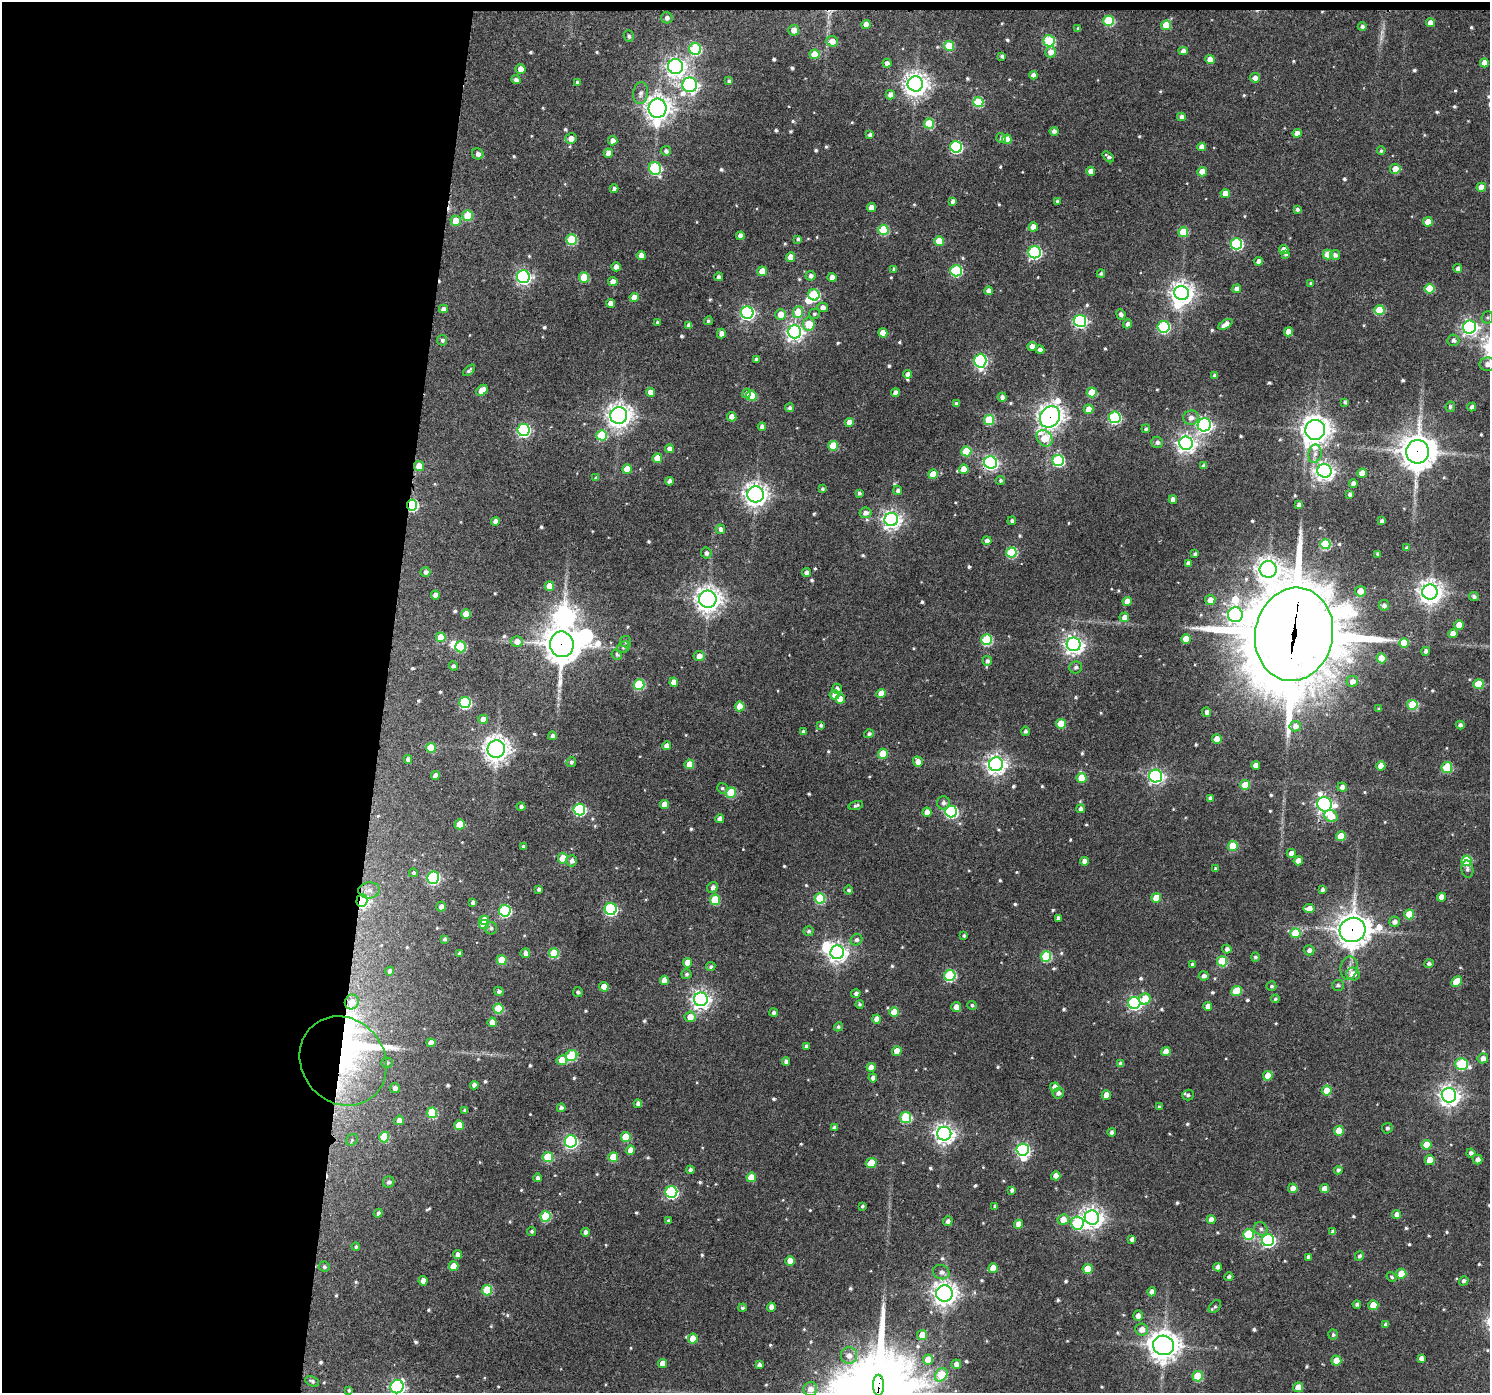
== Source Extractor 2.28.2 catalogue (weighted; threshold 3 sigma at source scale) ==
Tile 1 of 3 x 3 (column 1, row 1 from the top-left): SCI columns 1-1488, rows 2893-4283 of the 4472 x 4494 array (HDU 1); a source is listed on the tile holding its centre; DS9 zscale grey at full resolution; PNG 1492 x 1395 px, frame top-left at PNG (2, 2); each listed source drawn as its Kron ellipse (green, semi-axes under 4 px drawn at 4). Shown black and unused: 26% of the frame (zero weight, under 3 of 4 exposures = <1% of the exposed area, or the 3 px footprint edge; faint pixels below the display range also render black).
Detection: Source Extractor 2.28.2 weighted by HDU 2 'WHT'; one run over the whole footprint, this tile lists its part. Background 0.08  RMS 0.0069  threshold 0.0309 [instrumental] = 3 sigma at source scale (4.5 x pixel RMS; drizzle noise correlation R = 1.50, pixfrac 1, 0.05/0.05 arcsec/px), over >= 5 px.
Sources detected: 699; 2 too faint to see at this stretch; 8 inside a brighter object's white glare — neither listed nor drawn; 1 inside a brighter listed object's ellipse — not listed separately; of the other 688, all 500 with FLUX_AUTO >= 1.24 (the completeness limit of this list) listed and drawn (188 fainter detections not listed), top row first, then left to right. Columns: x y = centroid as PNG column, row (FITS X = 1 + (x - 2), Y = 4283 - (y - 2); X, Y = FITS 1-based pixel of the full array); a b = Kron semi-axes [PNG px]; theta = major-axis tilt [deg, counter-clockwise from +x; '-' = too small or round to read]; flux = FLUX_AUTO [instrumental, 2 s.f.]
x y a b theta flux
667 18 6 5 - 2.5
1109 21 5 5 - 41
1430 23 4 4 - 5
866 24 4 4 - 5.9
1166 25 5 5 - 16
1362 26 4 4 - 1.8
1078 29 4 4 - 1.3
794 30 5 5 - 6
629 36 6 5 - 1.4
832 41 6 5 - 6.8
1049 41 6 5 - 55
949 46 5 5 - 26
695 49 6 6 - 60
1183 51 4 4 - 3.5
1051 52 5 5 - 5.1
815 54 5 5 - 13
1002 56 4 3 - 1.7
1210 59 4 4 - 9.6
887 63 4 4 - 2.6
1484 63 4 4 - 6.4
676 66 7 7 - 350
521 69 5 5 - 5.5
1033 75 4 4 - 3.5
1255 78 5 5 - 4.1
516 80 5 4 - 2.1
729 81 4 4 - 1.7
577 82 4 3 - 1.8
915 84 8 7 - 640
690 85 7 7 - 240
641 93 11 7 83 3.2
890 95 5 4 - 4.7
978 102 5 5 - 35
657 108 9 9 - 620
1181 117 4 4 - 3.7
929 124 5 5 - 30
1054 131 4 4 - 2.6
1297 133 4 4 - 5.4
870 135 4 4 - 2.6
571 138 5 5 - 6.1
1001 138 5 4 - 1.6
1007 139 5 5 - 9.9
613 141 4 4 - 4.5
956 147 6 5 - 89
1202 147 4 4 - 4.6
666 151 5 5 - 2
1381 151 4 4 - 1.4
608 153 4 4 - 4.9
478 154 6 5 - 3.2
1108 157 7 4 -39 2
655 168 7 6 - 67
1395 169 5 5 - 8.6
1091 171 4 4 - 5.3
1202 172 5 4 - 11
1481 187 5 4 - 10
614 189 4 4 - 2.1
1225 194 4 4 - 8.5
953 201 4 4 - 2.4
1057 201 4 3 - 1.4
871 208 4 4 - 6
1297 209 4 4 - 1.7
468 216 5 5 - 23
456 221 5 5 - 14
1428 222 5 4 - 10
1033 227 4 4 - 6.4
883 230 5 5 - 36
1183 232 5 5 - 20
740 236 4 4 - 4.2
798 239 4 3 - 1.4
571 240 5 5 - 40
939 241 5 5 - 15
1236 244 6 5 - 81
1284 250 5 4 - 5.9
1035 252 6 6 - 110
1286 254 4 3 - 1.3
641 255 4 4 - 5.3
1328 255 5 5 - 18
1335 255 5 5 - 2.3
791 257 4 4 - 7.7
1259 261 4 4 - 3.3
616 267 4 4 - 4.9
1458 268 4 4 - 3.1
894 269 4 4 - 2.1
762 271 5 5 - 11
956 271 5 5 - 62
1101 273 4 4 - 1.5
810 276 5 5 - 2.5
523 277 6 6 - 180
584 277 5 5 - 23
719 277 4 4 - 2.3
832 277 4 4 - 5.5
613 282 4 4 - 6.1
1311 283 3 3 - 1.4
1236 289 5 4 - 4.1
1429 289 5 5 - 19
989 291 4 4 - 4.6
1182 293 7 7 - 550
814 295 6 5 - 56
634 298 4 4 - 8.3
610 303 4 4 - 5.6
822 307 5 5 - 3.6
443 309 4 4 - 3.4
1379 310 5 5 - 25
798 312 6 5 - 21
747 313 6 6 - 150
781 314 5 5 - 8.2
814 314 5 5 - 1.4
1121 314 5 4 - 2.1
1487 317 6 5 - 1.2
708 321 4 4 - 1.4
1080 321 6 6 - 120
657 322 4 4 - 1.3
809 324 6 6 - 15
1127 324 4 4 - 2.4
1225 324 8 4 30 5.7
689 325 4 4 - 2.9
1164 327 6 5 - 82
1470 327 6 6 - 220
794 332 6 6 - 290
1288 332 4 4 - 7.4
721 333 5 4 - 4.4
883 333 5 4 - 8.1
442 340 5 5 - 2
1453 340 6 5 - 2.4
1032 346 4 4 - 4.3
1040 350 4 4 - 3.4
756 359 3 3 - 1.5
980 361 7 6 - 130
1487 364 8 7 - 4
469 370 7 4 42 1.8
908 374 4 4 - 4.2
1215 375 4 4 - 2
482 390 6 5 - 9.1
650 392 4 4 - 6.5
1092 392 5 5 - 20
747 393 5 4 - 3
895 393 4 4 - 3.6
751 396 5 5 - 22
1002 397 4 4 - 2.5
1345 402 4 4 - 1.6
956 404 4 3 - 1.5
1450 407 5 4 - 1.4
1472 407 4 4 - 2.8
790 408 4 4 - 1.7
1088 409 5 4 - 7.7
619 415 8 8 - 570
732 417 4 4 - 7.3
1050 417 11 9 57 500
1115 417 6 6 - 75
1191 418 7 7 - 4.1
989 420 5 5 - 30
849 423 4 4 - 7.6
1204 425 6 6 - 200
762 427 4 4 - 3.3
1146 429 4 4 - 1.4
523 430 6 6 - 120
1315 430 10 9 - 720
602 435 5 5 - 33
1045 438 9 7 -48 21
1157 442 6 5 - 2
1186 443 7 6 - 330
833 446 5 5 - 23
669 449 4 4 - 3.7
966 451 5 5 - 29
1418 452 11 11 - 1300
1315 454 9 6 79 3.9
657 458 5 5 - 12
1058 460 6 5 - 71
991 463 6 6 - 160
419 466 5 5 - 9.7
1204 466 4 4 - 2.9
627 469 5 4 - 10
964 469 5 4 - 8.6
1324 471 7 7 - 320
1362 473 4 4 - 8.7
933 474 5 5 - 15
596 478 4 4 - 1.9
1000 480 4 4 - 1.3
670 481 4 4 - 3.4
1353 484 4 4 - 4.2
822 489 4 4 - 1.4
898 490 4 4 - 2.2
859 493 3 3 - 1.4
756 494 8 8 - 500
1350 494 4 4 - 2.1
1173 499 4 4 - 4.1
412 505 6 5 - 73
1299 505 4 4 - 3.4
865 513 6 5 - 3.4
891 520 7 6 - 330
495 521 4 4 - 4
1012 521 4 4 - 1.7
1382 521 4 4 - 2.3
720 529 5 4 - 2.9
987 541 4 4 - 3
1325 544 5 5 - 46
1407 548 4 4 - 1.7
1011 552 5 5 - 49
706 553 6 5 - 2.2
1195 554 4 3 - 1.8
1378 554 4 3 - 1.8
1188 563 4 4 - 2.4
1268 569 8 8 - 490
425 572 5 5 - 2.6
807 572 4 4 - 3.3
549 586 5 5 - 7.3
1360 591 5 5 - 7.4
1430 592 7 7 - 620
435 595 4 4 - 5.6
1474 597 5 4 - 1.9
708 599 9 8 - 590
1210 600 5 5 - 5.8
1127 601 4 4 - 8.7
1384 605 5 5 - 2.9
466 614 4 4 - 8
1235 615 7 7 - 190
1124 617 5 4 - 4.4
1459 625 5 4 - 11
1294 634 47 39 80 9300
1453 634 4 4 - 5.4
441 637 5 5 - 15
1186 639 4 4 - 8.7
987 640 5 5 - 49
517 641 6 5 - 4.4
626 642 5 5 - 1.6
1404 643 5 5 - 13
562 644 13 12 - 1400
1074 644 7 7 - 350
461 647 5 5 - 33
623 647 6 5 - 1.3
1426 651 4 4 - 2.7
617 654 5 5 - 1.6
699 656 5 5 - 4.3
1382 658 5 5 - 20
987 661 5 4 - 2.2
453 666 4 4 - 1.8
1076 667 6 6 - 2.2
1352 681 6 5 - 4.6
674 682 4 4 - 6.1
639 684 5 5 - 41
1478 684 5 5 - 23
837 689 5 5 - 2.3
881 693 5 4 - 8.4
835 695 5 5 - 5.1
840 699 5 4 - 9.1
465 702 6 5 - 73
1412 705 5 5 - 37
740 706 5 5 - 15
1379 709 3 3 - 1.4
1207 712 5 4 - 2.2
483 719 5 4 - 6.8
1061 724 5 5 - 19
821 725 4 3 - 1.4
1460 725 4 4 - 2.3
1295 726 6 5 - 3.7
1025 731 4 4 - 1.9
803 732 4 4 - 2.1
869 734 5 4 - 1.5
552 736 4 4 - 2.3
1217 739 5 4 - 7.6
667 746 4 4 - 4
431 748 5 5 - 21
496 749 9 8 - 600
883 754 5 5 - 16
408 759 4 4 - 2.7
571 762 5 4 - 1.8
918 762 5 5 - 5.1
689 764 5 4 - 11
996 764 7 7 - 390
1256 765 4 4 - 5.6
1381 766 4 4 - 8.1
1447 767 6 5 - 31
435 775 4 4 - 4.5
1156 776 6 6 - 180
1081 778 5 5 - 17
1245 785 5 5 - 20
1342 787 5 4 - 3.4
722 788 5 5 - 1.4
731 793 5 5 - 29
1210 798 4 4 - 2.4
943 803 6 6 - 2.6
1324 804 7 7 - 250
664 805 4 4 - 9.9
856 805 7 4 15 1.7
521 807 4 4 - 1.9
1081 809 4 4 - 2.3
579 810 6 6 - 85
951 811 6 6 - 100
927 812 4 4 - 6.2
1331 816 7 5 -24 13
720 819 4 4 - 4.4
460 824 5 5 - 16
1341 836 5 4 - 14
1233 846 5 5 - 26
523 847 4 3 - 2.1
1291 853 4 4 - 4.3
563 858 5 5 - 20
572 861 6 5 - 3
1084 861 4 4 - 3.8
1298 861 4 4 - 7.6
1466 861 5 5 - 33
1216 869 4 4 - 1.8
1467 869 8 6 -81 2.1
413 873 4 4 - 1.3
433 878 6 6 - 110
713 887 6 5 - 3.1
539 889 4 4 - 1.8
369 890 11 8 6 4.5
849 890 4 4 - 1.6
1322 890 4 4 - 2.1
1441 897 4 4 - 5.9
820 898 5 5 - 42
1156 898 5 5 - 18
362 900 6 5 - 170
715 900 5 5 - 27
473 902 4 4 - 2.6
441 907 5 5 - 3.4
1309 908 5 4 - 5.5
611 909 6 6 - 100
505 911 6 6 - 92
1409 914 5 5 - 22
1058 918 4 4 - 2.4
484 920 5 4 - 12
1394 922 5 5 - 3.2
484 925 5 4 - 13
491 928 6 6 - 1.8
1353 930 13 12 - 1000
809 931 5 5 - 1.6
1295 933 5 5 - 24
964 936 3 3 - 1.4
445 939 4 3 - 1.5
856 940 6 5 - 2
1227 949 4 4 - 2.5
1309 950 5 5 - 2.7
837 952 7 7 - 360
525 953 5 4 - 3.2
554 953 5 5 - 28
459 954 3 3 - 1.7
1046 956 5 5 - 44
1255 957 5 4 - 1.6
502 960 5 5 - 18
1222 961 5 5 - 32
687 963 5 4 - 8.9
1192 964 4 4 - 1.4
1429 964 4 4 - 2.2
711 967 5 4 - 1.6
1349 968 12 8 78 3.7
390 971 5 4 - 2.9
686 974 5 5 - 1.4
1353 974 7 6 - 6.7
950 975 5 5 - 64
1204 976 5 4 - 2.8
664 980 4 4 - 7.1
1456 982 6 5 - 14
1338 985 6 5 - 1.8
1271 986 5 5 - 1.4
604 987 5 4 - 9.8
499 991 5 4 - 1.9
1236 991 5 5 - 22
578 992 5 4 - 1.6
856 993 4 4 - 2.2
701 999 7 7 - 330
1145 999 6 5 - 18
1275 999 4 4 - 1.3
352 1002 7 7 - 6.1
1134 1003 6 6 - 130
860 1004 4 4 - 1.3
972 1005 5 4 - 1.4
1208 1006 4 4 - 4.4
956 1007 5 5 - 4.9
498 1009 5 5 - 27
894 1012 5 4 - 11
774 1013 4 4 - 2
690 1017 5 5 - 7.9
876 1019 4 4 - 5.2
492 1022 5 4 - 6.4
838 1027 5 4 - 1.5
431 1043 4 4 - 4.8
806 1046 4 3 - 1.8
897 1051 5 4 - 8
1166 1051 4 4 - 7.9
572 1056 6 5 - 37
1483 1058 5 5 - 4.1
562 1060 5 5 - 13
343 1061 47 41 -52 89
786 1061 4 4 - 2.7
387 1063 6 5 - 1.4
1121 1064 4 4 - 3.1
1462 1064 6 5 - 58
871 1067 4 4 - 6.5
1268 1076 5 4 - 11
873 1078 4 4 - 3
474 1085 4 4 - 3.1
1055 1087 4 4 - 7.2
395 1088 5 5 - 3
1327 1091 5 5 - 12
1058 1093 5 5 - 2.6
1106 1095 4 4 - 7.1
1188 1095 5 5 - 2
1449 1095 7 7 - 430
638 1104 4 4 - 3
1159 1107 3 3 - 1.3
561 1108 4 4 - 2.4
465 1110 4 3 - 1.4
432 1113 5 5 - 38
906 1117 5 5 - 39
399 1120 5 5 - 4.7
459 1125 5 4 - 12
834 1128 4 4 - 2.4
1387 1128 5 5 - 1.9
1339 1131 5 5 - 15
1112 1132 4 4 - 2
944 1134 7 7 - 390
384 1137 5 5 - 29
626 1137 5 5 - 20
352 1140 6 5 - 1.3
571 1141 6 6 - 130
1427 1145 5 5 - 15
630 1150 5 4 - 5.5
1023 1150 6 6 - 130
1471 1153 4 4 - 2.1
548 1157 5 5 - 34
613 1157 5 5 - 22
1478 1159 5 5 - 3
1430 1160 5 5 - 11
871 1163 5 5 - 15
690 1170 4 4 - 1.8
1338 1170 4 4 - 2
1056 1176 4 4 - 6.5
751 1177 5 4 - 12
537 1178 4 4 - 1.9
389 1182 6 5 - 2.2
1293 1188 5 4 - 5
1325 1189 4 4 - 7.2
1012 1190 4 4 - 2
671 1192 6 6 - 99
862 1206 3 3 - 1.3
995 1206 4 3 - 1.4
378 1213 5 4 - 1.9
1397 1215 4 4 - 3.7
546 1216 5 5 - 36
1092 1218 7 7 - 450
1211 1219 4 4 - 4.7
1063 1220 5 5 - 9
669 1221 4 3 - 1.3
948 1221 5 4 - 2.8
1077 1223 6 6 - 65
1018 1224 4 4 - 6.3
1261 1229 7 6 - 2.2
532 1231 4 4 - 1.4
585 1232 4 4 - 2.6
1333 1232 4 4 - 3
1248 1235 5 5 - 42
1132 1239 4 4 - 2.4
1268 1240 6 6 - 140
356 1247 4 4 - 1.3
458 1255 4 4 - 3.5
1359 1256 5 4 - 1.4
1308 1257 4 3 - 2
790 1261 5 4 - 9
453 1266 5 4 - 9.6
324 1267 5 5 - 1.5
1218 1267 4 4 - 2.8
993 1268 5 4 - 10
1088 1269 5 5 - 15
941 1272 8 7 - 3.6
1401 1274 5 5 - 15
1229 1277 4 4 - 2
1392 1277 5 4 - 1.2
423 1281 4 4 - 5.9
1464 1281 5 4 - 1.9
487 1290 5 5 - 33
1152 1292 4 4 - 4
944 1293 8 8 - 530
1357 1304 4 3 - 1.7
1373 1305 5 5 - 15
771 1307 4 4 - 4.7
1215 1307 7 5 49 1.6
742 1308 4 4 - 1.5
1138 1316 5 4 - 3.8
1386 1325 4 4 - 2.1
1142 1329 6 6 - 5.6
922 1335 5 5 - 11
1333 1335 5 4 - 1.4
693 1339 5 4 - 12
1164 1345 10 9 - 910
849 1355 8 8 - 4.8
1421 1358 4 4 - 2.9
928 1360 5 5 - 11
1336 1360 5 5 - 12
662 1363 4 4 - 6.3
956 1364 5 5 - 3.3
759 1365 4 4 - 2.7
941 1375 7 5 51 24
1198 1376 5 5 - 29
312 1381 7 4 -26 1.7
879 1385 10 5 90 290
397 1387 7 6 - 160
1298 1387 5 5 - 7.4
810 1389 7 7 - 4.8
349 1390 4 3 - 1.3
Overlapping masked pixels (flux is a lower limit): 11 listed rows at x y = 1050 417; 1418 452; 991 463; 419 466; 412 505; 1294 634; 562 644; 362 900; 1353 930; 343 1061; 879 1385
Isophote crosses this tile's border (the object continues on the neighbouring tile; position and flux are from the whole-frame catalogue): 2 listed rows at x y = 1487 364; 397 1387